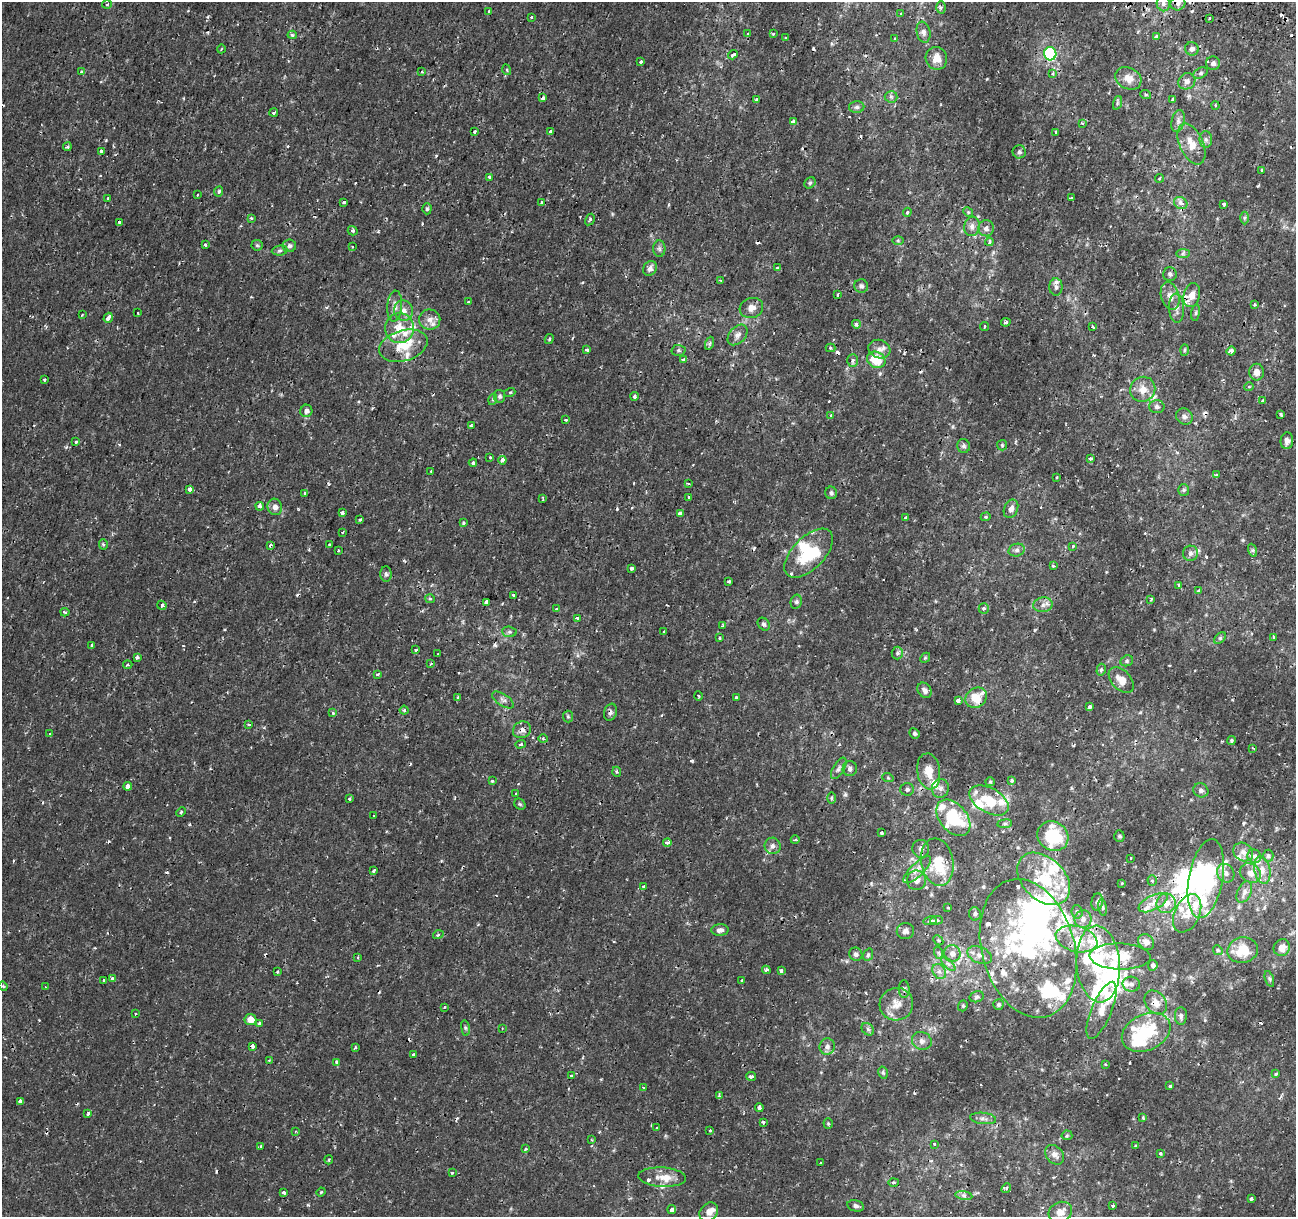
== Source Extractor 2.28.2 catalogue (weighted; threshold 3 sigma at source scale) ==
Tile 10 of 4 x 4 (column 2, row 3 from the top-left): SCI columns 1312-2605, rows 1492-2706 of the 5219 x 5473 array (HDU 1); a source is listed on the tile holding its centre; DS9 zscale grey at full resolution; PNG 1298 x 1219 px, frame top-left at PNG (2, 2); each listed source drawn as its Kron ellipse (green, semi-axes under 4 px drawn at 4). Shown black and unused: <1% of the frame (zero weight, under 2 of 3 exposures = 3% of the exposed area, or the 3 px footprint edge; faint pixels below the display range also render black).
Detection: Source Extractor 2.28.2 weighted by HDU 2 'WHT'; one run over the whole footprint, this tile lists its part. Background 4.26e-05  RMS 7.7e-04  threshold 0.00347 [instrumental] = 3 sigma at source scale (4.5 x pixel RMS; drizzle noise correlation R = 1.50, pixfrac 1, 0.0396/0.0396 arcsec/px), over >= 5 px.
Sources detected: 479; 12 inside a brighter object's white glare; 34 cosmic-ray / hot-pixel residue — neither listed nor drawn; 55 inside a brighter listed object's ellipse — not listed separately; the other 378 listed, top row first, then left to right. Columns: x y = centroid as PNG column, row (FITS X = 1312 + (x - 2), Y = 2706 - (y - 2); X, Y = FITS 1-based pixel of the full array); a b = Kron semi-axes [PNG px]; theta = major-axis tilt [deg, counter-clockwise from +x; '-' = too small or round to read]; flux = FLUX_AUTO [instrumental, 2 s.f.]
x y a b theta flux
1178 3 7 7 - 0.3
107 4 5 3 - 0.083
1163 4 8 6 -78 0.27
941 7 6 5 - 0.15
489 12 4 3 - 0.083
901 14 3 3 - 0.13
531 17 3 3 - 0.089
1209 18 3 2 - 0.15
923 32 10 7 -78 0.3
748 34 4 3 - 0.098
773 34 3 3 - 0.067
292 35 4 4 - 0.14
1156 37 4 3 - 0.29
786 38 3 2 - 0.11
895 39 3 3 - 0.27
221 49 4 2 - 0.049
1192 49 7 6 - 0.27
1050 54 6 6 - 8.7
733 55 5 4 - 0.26
936 58 11 10 - 0.75
640 62 3 3 - 0.27
1213 63 7 7 - 0.26
507 70 5 3 - 0.084
81 72 4 3 - 0.078
422 72 3 3 - 0.19
1201 73 7 5 27 0.16
1053 74 4 3 - 0.11
1128 78 14 10 -27 0.77
1187 81 9 8 - 0.36
1146 95 5 3 - 0.085
891 97 6 6 - 0.17
543 98 4 3 - 0.19
1173 99 3 3 - 0.082
756 100 4 3 - 0.24
1117 103 7 4 72 0.13
1215 105 4 3 - 0.12
857 107 8 6 1 0.21
274 112 4 3 - 0.14
793 121 4 3 - 0.55
1178 121 11 6 76 0.32
1082 123 3 3 - 0.098
551 131 3 3 - 0.28
475 132 3 3 - 0.23
1056 132 3 2 - 0.081
1206 139 8 6 -88 0.24
1191 144 21 12 -66 1.1
67 147 4 4 - 0.16
101 151 4 4 - 0.12
1019 152 6 6 - 0.17
1262 170 4 3 - 0.069
489 177 3 3 - 0.2
1159 178 4 3 - 0.072
810 183 6 5 - 0.13
219 191 5 4 - 0.16
197 195 3 2 - 0.065
1071 197 3 2 - 0.09
108 198 3 3 - 0.14
344 202 3 3 - 0.13
542 202 3 3 - 0.17
1181 203 7 5 -30 0.4
1224 204 3 3 - 0.19
427 209 5 4 - 0.12
907 212 5 3 - 0.1
968 212 5 4 - 0.098
251 218 4 4 - 0.1
1244 218 6 4 89 0.12
590 219 6 4 60 0.15
120 222 4 3 - 0.26
972 226 10 7 76 0.38
986 228 8 8 - 0.29
353 231 5 4 - 0.17
898 240 6 4 -1 0.091
989 242 4 3 - 0.2
205 245 3 3 - 0.27
257 245 5 5 - 0.11
289 246 6 6 - 0.2
352 247 3 2 - 0.054
659 249 8 6 -87 0.18
280 250 8 5 6 0.15
1183 253 7 4 0 0.15
650 268 8 6 56 0.35
777 268 4 3 - 0.13
1170 274 7 7 - 0.21
721 280 4 3 - 0.081
861 286 7 7 - 0.2
1056 287 8 6 -90 0.28
838 294 4 2 - 0.083
1192 295 12 8 77 0.59
1170 296 14 9 -73 0.59
468 302 3 2 - 0.12
1254 305 3 3 - 0.089
395 306 15 7 85 0.43
751 308 12 10 17 0.51
1176 308 14 7 -87 0.41
403 311 10 9 - 0.52
138 313 3 2 - 0.06
1196 313 8 4 82 0.13
82 315 3 3 - 0.063
108 318 5 3 - 0.45
430 319 10 10 - 0.51
1006 322 4 3 - 0.14
856 324 4 4 - 0.27
984 326 4 2 - 0.072
1093 327 4 3 - 0.12
399 328 15 14 - 1.2
738 335 12 8 48 0.38
549 339 5 3 - 0.11
710 343 7 4 71 0.14
403 346 25 15 17 2.1
831 348 5 4 - 0.097
879 349 11 9 -18 0.47
587 350 3 3 - 0.13
679 350 7 5 -1 0.11
1184 350 6 4 88 0.095
1231 351 4 4 - 0.59
683 360 4 4 - 0.091
852 360 6 5 - 0.19
876 360 9 8 - 2
1257 372 8 7 - 0.52
44 380 3 3 - 0.072
1249 387 4 4 - 0.087
1143 389 13 12 - 0.82
510 392 5 3 - 0.076
500 396 6 5 - 0.17
634 396 4 3 - 0.15
493 399 6 3 73 0.086
1263 401 3 3 - 0.14
1157 407 7 6 - 0.23
306 411 6 6 - 0.25
1281 414 4 3 - 0.18
831 415 3 3 - 0.12
1184 417 9 7 -45 0.28
566 420 3 3 - 0.26
471 426 3 3 - 0.092
1287 441 8 6 84 0.36
75 442 3 3 - 0.14
1002 445 5 5 - 0.1
964 446 7 6 - 0.2
490 457 3 3 - 0.097
1090 459 3 3 - 0.2
502 460 4 3 - 0.39
473 463 4 3 - 0.19
431 471 3 2 - 0.089
1216 475 4 3 - 0.12
1057 478 3 2 - 0.093
689 484 4 2 - 0.074
190 489 4 3 - 0.6
1184 490 6 5 - 0.13
305 493 3 3 - 0.12
831 493 6 6 - 0.16
689 497 3 3 - 0.37
543 498 4 2 - 0.08
260 506 4 3 - 0.33
275 507 8 7 - 0.41
1011 509 10 6 65 0.35
342 513 4 3 - 0.28
680 513 4 3 - 0.25
986 517 5 4 - 0.12
906 518 3 3 - 0.14
360 519 3 3 - 0.17
463 523 4 4 - 0.099
343 532 3 2 - 0.058
103 544 5 4 - 0.1
329 544 3 3 - 0.074
270 545 3 3 - 0.21
1073 546 4 3 - 0.089
1017 550 8 6 15 0.25
1252 550 6 4 -70 0.12
338 551 3 2 - 0.082
809 553 30 16 45 3.3
1190 553 7 7 - 0.27
1053 566 3 3 - 0.35
631 568 4 3 - 0.17
386 574 8 5 -88 0.16
729 581 3 3 - 0.1
1179 585 4 3 - 0.3
1199 591 4 3 - 0.23
513 596 4 3 - 0.16
430 599 5 4 - 0.1
1151 599 4 3 - 0.086
486 602 4 3 - 0.36
796 602 7 5 76 0.17
162 605 5 4 - 0.22
1043 605 10 7 9 0.36
984 608 5 5 - 0.15
556 609 3 3 - 0.15
65 612 4 4 - 0.12
577 618 4 3 - 0.23
764 624 7 5 -49 0.17
723 625 3 3 - 0.1
509 632 7 5 -6 0.16
664 632 3 3 - 0.14
1273 637 3 2 - 0.072
720 638 3 3 - 0.16
1220 638 7 4 45 0.13
92 646 4 3 - 0.25
416 650 3 3 - 0.13
897 653 6 5 - 0.16
438 654 3 2 - 0.075
137 657 3 3 - 0.17
925 658 5 4 - 0.093
1127 661 6 5 - 0.13
431 663 3 3 - 0.079
128 665 4 2 - 0.075
1101 670 6 4 74 0.17
377 674 4 3 - 0.097
1121 680 15 9 -46 0.79
925 690 8 6 -57 0.29
699 696 4 3 - 0.079
458 697 3 3 - 0.14
736 698 4 3 - 0.28
976 698 11 9 41 1.7
503 700 12 6 -34 0.29
958 701 4 3 - 0.52
1090 707 4 3 - 0.17
404 710 4 4 - 0.11
610 712 8 6 71 0.23
333 713 4 4 - 0.1
568 717 6 5 - 0.11
249 725 4 3 - 0.081
522 730 9 8 - 0.33
914 733 5 5 - 0.14
50 734 4 3 - 0.067
543 739 5 3 - 0.087
1232 741 4 4 - 0.1
521 744 5 4 - 0.13
1253 748 3 2 - 0.062
839 768 12 5 59 0.27
850 769 7 7 - 0.27
929 771 18 11 -82 1.1
617 772 5 3 - 0.095
888 778 6 3 -19 0.077
1011 780 4 4 - 0.12
492 781 3 3 - 0.097
990 782 5 4 - 0.087
128 786 4 4 - 0.57
940 788 9 8 - 0.33
907 789 7 6 - 0.18
1201 790 8 7 - 0.23
515 794 3 3 - 0.15
831 798 6 4 90 0.1
349 799 3 3 - 0.3
989 800 21 12 -29 2
520 804 6 5 - 0.12
181 812 5 3 - 0.092
374 816 2 2 - 0.074
953 818 21 13 -50 3.8
1005 824 7 4 8 0.13
882 833 3 3 - 0.25
1053 836 16 14 -33 4.6
1119 836 5 5 - 0.1
795 840 4 3 - 0.071
667 843 4 3 - 0.31
773 846 8 8 - 0.31
921 849 9 8 - 0.3
1243 852 10 8 -37 0.41
1254 856 7 6 - 0.21
1268 856 6 5 - 0.14
1130 858 3 2 - 0.049
937 862 24 16 -80 1.9
917 870 18 6 44 0.51
1262 870 14 8 -80 0.57
374 871 4 3 - 0.33
1226 873 10 8 -60 0.42
1250 873 11 9 -32 0.49
1044 879 31 21 -44 3.7
1206 879 40 17 80 11
916 880 9 9 - 0.43
1152 881 5 4 - 0.12
1122 883 2 2 - 0.057
643 886 3 3 - 0.12
1244 892 11 7 65 0.32
1097 902 9 5 83 0.2
1153 903 16 7 26 0.58
1166 903 10 9 - 0.66
1103 907 8 4 -81 0.16
948 908 3 3 - 0.1
1077 912 7 5 -85 0.14
1187 913 20 12 66 1.1
975 914 6 6 - 0.17
1083 919 9 8 - 0.4
937 920 6 4 5 0.15
930 921 6 4 12 0.22
720 930 8 6 2 0.3
905 931 9 8 - 0.27
438 935 5 3 - 0.085
1076 939 21 12 -14 1.5
938 940 6 4 -45 0.11
1146 942 9 7 -46 0.36
1028 948 71 46 -75 13
1282 948 8 8 - 0.57
1218 950 5 4 - 0.1
1243 950 15 12 13 1.8
939 953 6 4 -71 0.12
856 954 7 6 - 0.23
952 954 8 8 - 0.43
868 955 6 4 69 0.12
979 955 13 8 -22 0.46
1120 956 30 13 -2 1.7
358 957 4 3 - 0.088
948 964 9 3 -45 0.16
1098 964 38 21 -86 5
1153 965 5 4 - 0.16
766 970 4 3 - 0.2
781 971 4 3 - 0.49
939 971 8 6 -54 0.27
277 972 4 4 - 0.078
112 979 3 3 - 0.23
1269 979 8 4 -72 0.13
104 980 3 2 - 0.083
741 981 3 3 - 0.15
1131 984 9 7 -4 0.32
3 986 5 4 - 0.1
46 987 2 2 - 0.057
904 989 9 5 -88 0.21
977 997 7 5 15 0.15
1156 1002 13 10 -52 0.55
896 1004 17 16 - 1.1
998 1004 5 5 - 0.12
963 1006 6 4 70 0.1
445 1007 4 2 - 0.049
1102 1010 30 10 67 0.97
135 1014 3 2 - 0.055
1181 1016 9 6 88 0.2
250 1020 6 5 - 0.93
259 1023 4 4 - 0.19
465 1028 8 4 -82 0.12
502 1028 3 2 - 0.066
868 1029 7 5 -45 0.16
1146 1032 25 18 26 3.6
922 1041 10 9 - 0.37
252 1046 4 3 - 0.5
355 1047 3 3 - 0.12
827 1047 8 7 - 0.31
414 1055 3 3 - 0.33
269 1060 3 3 - 0.074
337 1062 3 3 - 0.34
1105 1064 4 3 - 0.073
883 1073 6 4 -78 0.12
1276 1074 3 3 - 0.095
571 1076 4 3 - 0.11
751 1076 5 4 - 0.23
1170 1086 3 3 - 0.3
643 1087 4 2 - 0.062
719 1096 4 4 - 0.16
20 1101 4 3 - 0.24
759 1107 4 3 - 0.54
88 1113 4 3 - 0.15
983 1118 13 5 -6 0.29
1143 1118 4 3 - 0.071
763 1122 3 3 - 0.26
828 1124 5 4 - 0.088
657 1128 2 2 - 0.077
710 1131 3 3 - 0.19
295 1132 4 3 - 0.079
1067 1135 5 5 - 0.11
592 1140 4 3 - 0.068
934 1144 3 3 - 0.2
1135 1146 3 3 - 0.11
261 1147 3 3 - 0.26
526 1149 4 3 - 0.092
1160 1153 3 3 - 0.4
1055 1155 11 8 -49 0.43
329 1160 5 3 - 0.1
821 1163 3 2 - 0.19
452 1173 3 3 - 0.16
662 1177 24 9 -3 0.93
893 1182 5 4 - 0.12
1006 1188 5 4 - 0.13
284 1192 3 3 - 0.3
321 1192 4 3 - 0.074
964 1195 8 4 -9 0.22
1251 1198 3 3 - 0.48
856 1206 8 5 -13 0.23
1113 1206 3 3 - 0.26
672 1210 4 4 - 0.51
709 1212 10 8 46 0.54
1060 1212 12 10 25 0.86
Overlapping masked pixels (flux is a lower limit): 7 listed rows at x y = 976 698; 610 712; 522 730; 1076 939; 1156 1002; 252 1046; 414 1055
Unlisted compact peaks at least as high as the median listed source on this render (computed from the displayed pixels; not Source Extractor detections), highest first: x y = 308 1205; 691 761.